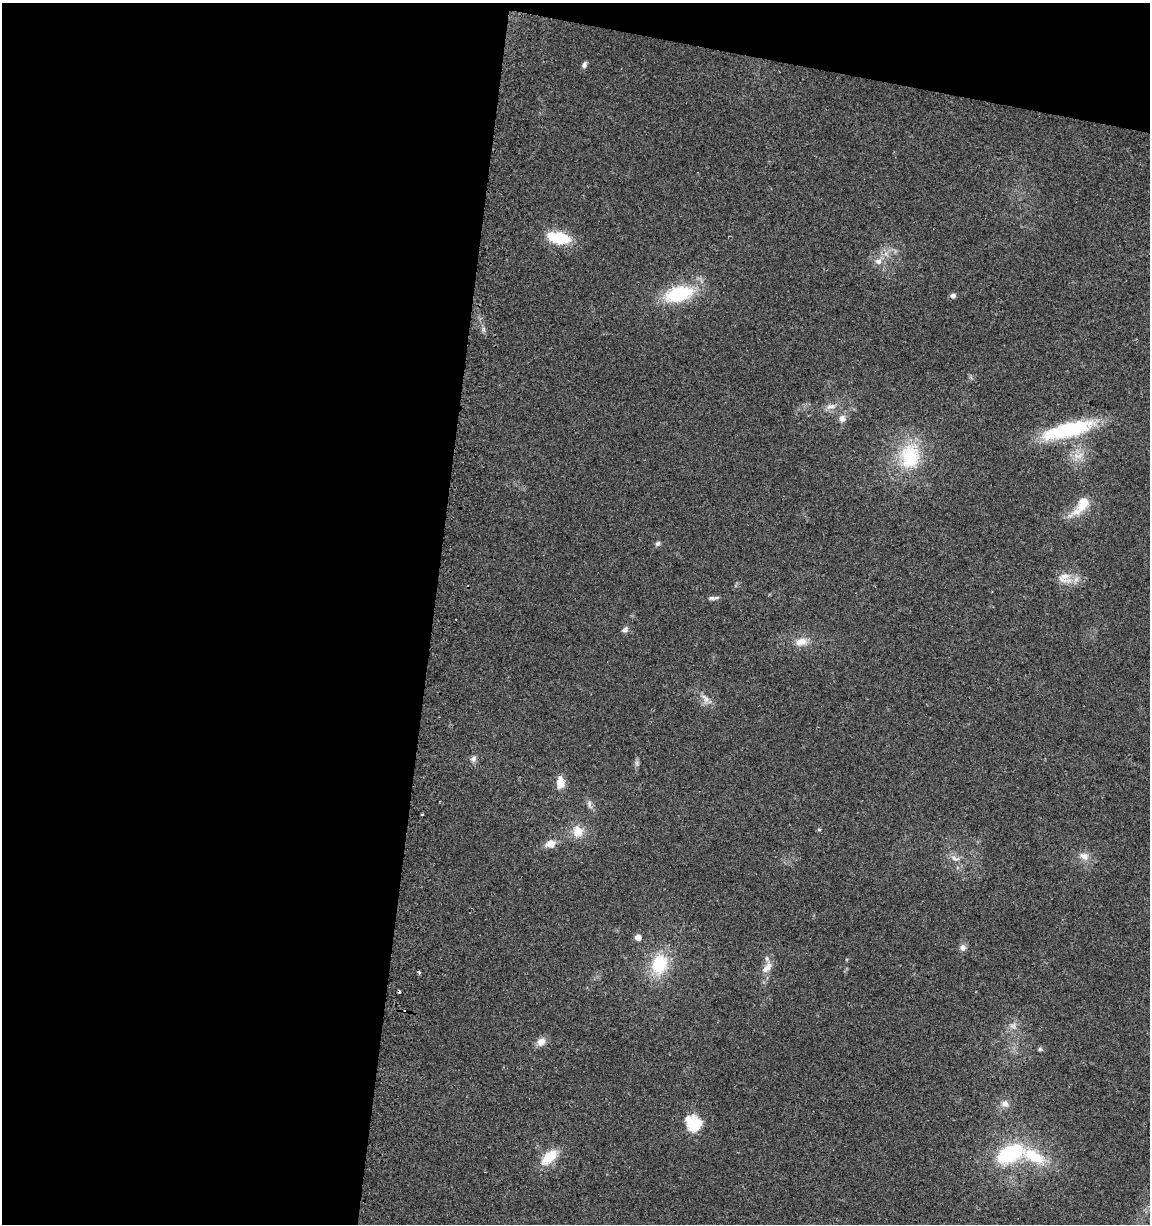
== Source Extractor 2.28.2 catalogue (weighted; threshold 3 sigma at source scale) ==
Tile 1 of 4 x 4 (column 1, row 1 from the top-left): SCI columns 316-1463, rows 3669-4890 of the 5161 x 4904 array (HDU 1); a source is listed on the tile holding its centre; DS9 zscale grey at full resolution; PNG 1152 x 1226 px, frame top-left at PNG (2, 3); no overlay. Shown black and unused: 41% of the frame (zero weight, under 2 of 3 exposures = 2% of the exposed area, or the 3 px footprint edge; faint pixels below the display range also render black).
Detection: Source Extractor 2.28.2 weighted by HDU 2 'WHT'; one run over the whole footprint, this tile lists its part. Background 0.11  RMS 0.01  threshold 0.047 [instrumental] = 3 sigma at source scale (4.5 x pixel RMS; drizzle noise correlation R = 1.50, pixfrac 1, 0.0396/0.0396 arcsec/px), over >= 5 px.
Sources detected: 43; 2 cosmic-ray / hot-pixel residue — not listed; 1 inside a brighter listed object's ellipse — not listed separately; the other 40 listed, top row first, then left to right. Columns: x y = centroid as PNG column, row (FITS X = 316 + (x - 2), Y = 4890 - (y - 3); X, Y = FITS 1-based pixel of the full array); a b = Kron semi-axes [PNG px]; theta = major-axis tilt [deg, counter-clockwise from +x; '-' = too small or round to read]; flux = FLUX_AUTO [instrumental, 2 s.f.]
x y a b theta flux
584 65 8 6 67 3
559 238 22 11 -12 47
878 261 10 9 - 6.8
678 294 34 17 14 63
953 296 6 6 - 3.3
831 406 17 7 10 7.2
842 418 9 8 - 6.3
1068 430 64 16 14 85
1078 455 18 9 7 12
910 456 37 28 84 65
1081 505 34 12 51 26
658 544 7 6 - 2.5
1064 576 24 12 -41 15
712 598 11 5 2 3.1
625 629 10 6 36 3.3
801 641 17 10 8 12
705 699 16 8 -53 7.8
473 759 9 7 61 4.1
637 763 9 6 -90 2.6
560 783 11 7 -86 15
589 804 15 6 -75 4.3
422 814 3 2 - 1.3
819 829 5 3 - 1.1
578 831 15 13 -82 16
550 844 12 9 16 10
1084 856 15 10 -23 8.7
955 858 14 7 -16 6.8
638 937 5 5 - 8.4
963 947 9 8 - 4.5
659 965 24 18 74 49
769 966 14 9 79 8
419 972 3 3 - 3.3
1013 1026 11 9 1 6.4
541 1042 12 9 41 8.2
1040 1049 6 5 - 1.7
1005 1104 10 9 - 6.9
694 1124 19 16 -59 33
1009 1154 27 16 26 85
1034 1156 33 15 -29 45
549 1157 24 12 45 24